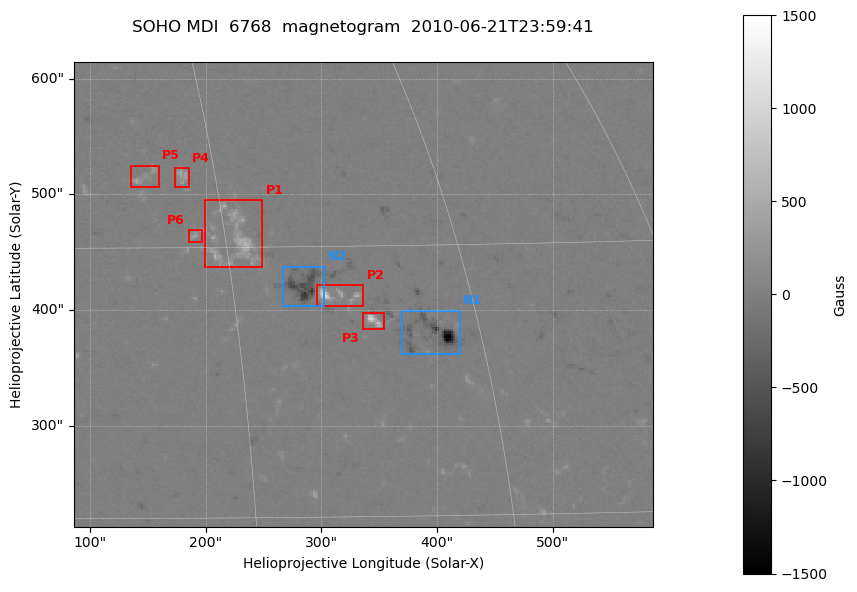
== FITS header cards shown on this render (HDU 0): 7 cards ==
TELESCOP= 'SOHO    '
DETECTOR= 'MDI     '
WAVELNTH=                 6768
DATE-OBS= '2010-06-21T23:59:41'
CTYPE1  = 'HPLN-TAN'
CTYPE2  = 'HPLT-TAN'
BUNIT   = 'Gauss   '

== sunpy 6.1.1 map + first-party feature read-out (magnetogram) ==
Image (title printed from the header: SOHO MDI  6768  magnetogram  2010-06-21T23:59:41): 252 x 202 px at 1.99 arcsec/px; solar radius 954 arcsec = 480 px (partial field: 6.9% of the solar disc is inside the frame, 98% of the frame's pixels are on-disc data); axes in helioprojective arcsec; data unit Gauss (BUNIT, on the colour bar)
Orientation: file roll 180 deg (from PC/CROTA): ROTATED to solar-north-up (sunpy Map.rotate, bilinear) for analysis and display; everything below refers to the rotated frame; the empty margins the rotation leaves inside the frame are drawn grey
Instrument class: MAGNETOGRAM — CONTENT/DPC_OBSR says magnetogram
Display: grey scale clipped to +-1500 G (the 99.5th-percentile rule alone would give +-325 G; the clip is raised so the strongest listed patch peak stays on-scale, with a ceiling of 1500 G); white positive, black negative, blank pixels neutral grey
Flux patches: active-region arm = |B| over 5 px >= 100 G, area >= 9 px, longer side >= 3 px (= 6 arcsec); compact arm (3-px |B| >= 300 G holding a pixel >= 400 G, >= 4 px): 5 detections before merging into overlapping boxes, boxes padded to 3 px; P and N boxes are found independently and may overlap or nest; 6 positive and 2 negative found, all listed = drawn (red P1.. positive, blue N1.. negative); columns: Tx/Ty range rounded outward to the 5 arcsec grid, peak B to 10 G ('>+1500(sat)' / '<-1500(sat)' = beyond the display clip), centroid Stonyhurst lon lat
Positive patches:
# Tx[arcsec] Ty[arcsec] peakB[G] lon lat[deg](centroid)
P1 200..250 435..495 +640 +16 +30
P2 295..340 400..425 +1070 +21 +27
P3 335..355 380..400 +1000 +23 +26
P4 170..185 505..525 +540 +13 +34
P5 135..160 505..525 +470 +10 +34
P6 185..200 460..470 +440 +13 +31
Negative patches:
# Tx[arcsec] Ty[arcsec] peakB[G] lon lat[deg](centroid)
N1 370..420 360..400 <-1500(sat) +27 +25
N2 265..305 400..440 -850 +19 +28
Bipolar pairs (each listed P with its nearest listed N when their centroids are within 0.25 R_sun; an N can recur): P1-N2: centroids ~75 arcsec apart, P1 is north-east of N2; P2-N2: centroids ~25 arcsec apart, P2 is west of N2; P3-N1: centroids ~50 arcsec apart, P3 is east of N1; P4-N2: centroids ~150 arcsec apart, P4 is north-east of N2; P5-N2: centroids ~175 arcsec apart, P5 is north-east of N2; P6-N2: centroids ~100 arcsec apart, P6 is north-east of N2